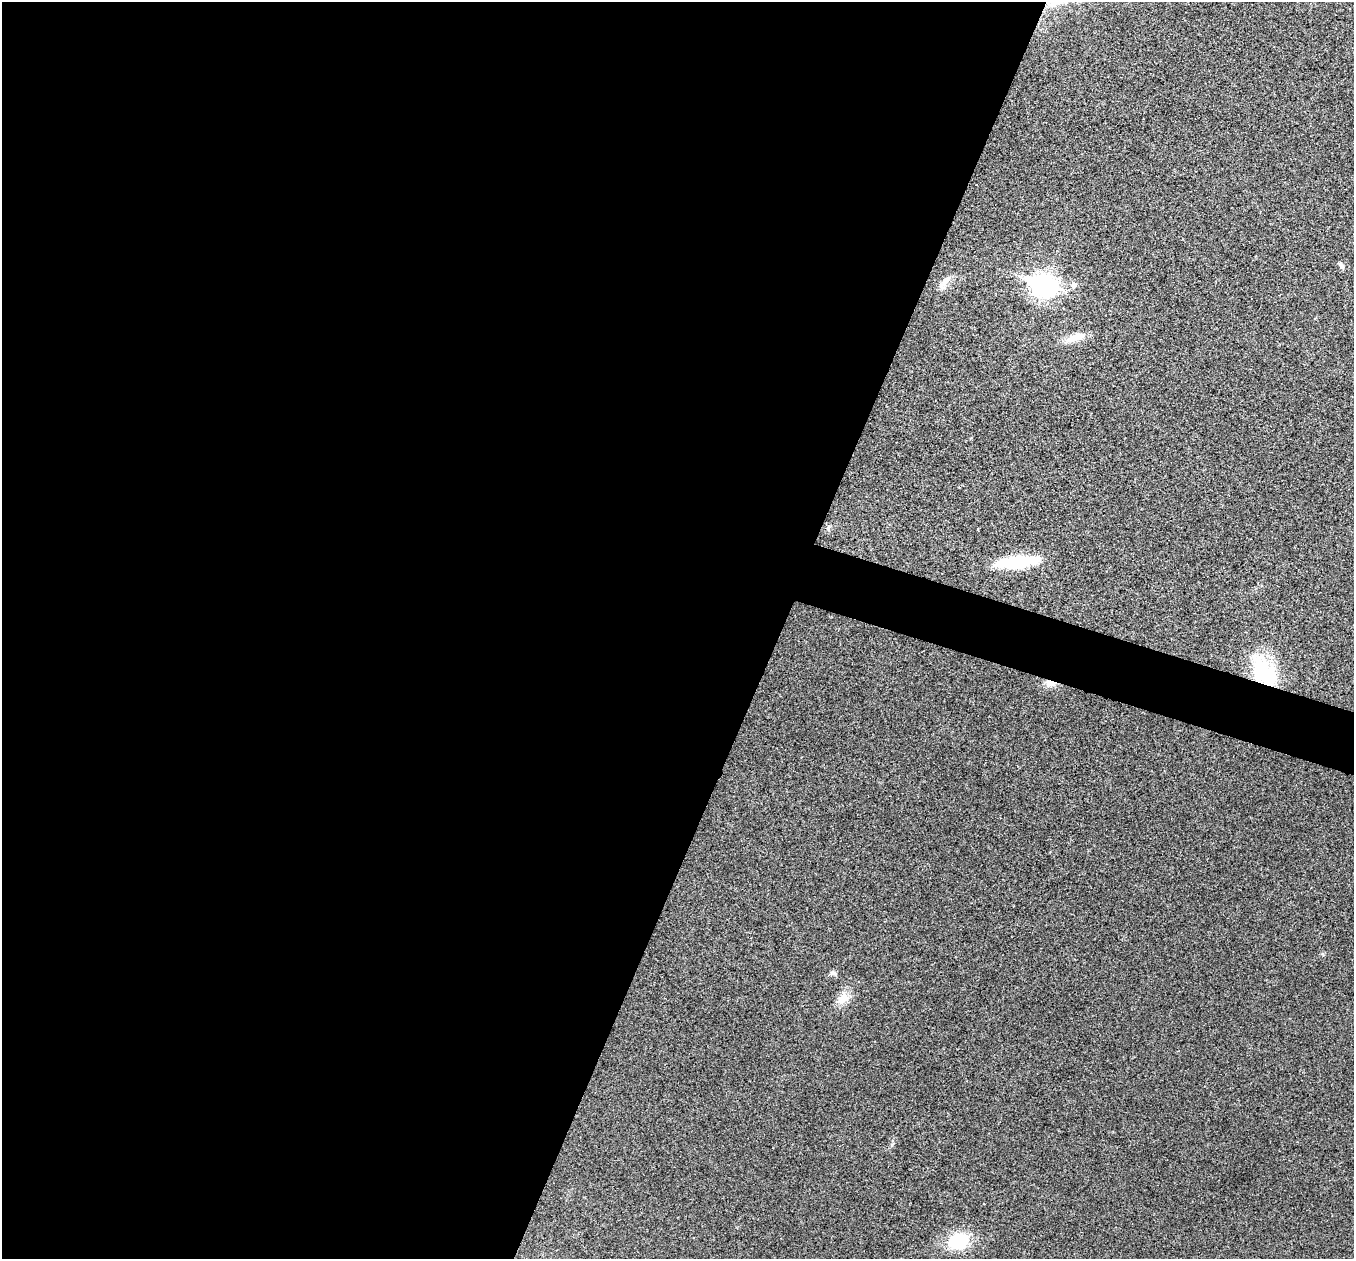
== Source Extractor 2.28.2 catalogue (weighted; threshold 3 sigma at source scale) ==
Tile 5 of 4 x 4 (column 1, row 2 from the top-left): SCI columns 3-1354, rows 2653-3909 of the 5418 x 5433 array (HDU 1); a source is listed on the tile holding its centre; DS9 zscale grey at full resolution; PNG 1356 x 1261 px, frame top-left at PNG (2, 2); no overlay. Shown black and unused: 60% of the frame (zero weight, under 3 of 4 exposures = <1% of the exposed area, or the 3 px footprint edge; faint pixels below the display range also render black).
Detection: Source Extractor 2.28.2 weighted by HDU 2 'WHT'; one run over the whole footprint, this tile lists its part. Background 0.0213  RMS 0.0052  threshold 0.0233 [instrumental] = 3 sigma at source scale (4.5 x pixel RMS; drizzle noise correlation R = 1.50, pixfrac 1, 0.05/0.05 arcsec/px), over >= 5 px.
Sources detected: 13; all 13 listed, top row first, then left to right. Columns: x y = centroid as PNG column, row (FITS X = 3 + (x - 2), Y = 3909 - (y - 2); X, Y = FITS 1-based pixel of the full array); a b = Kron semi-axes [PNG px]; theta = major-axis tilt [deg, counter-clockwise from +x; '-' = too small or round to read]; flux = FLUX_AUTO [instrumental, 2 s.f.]
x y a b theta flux
1341 266 9 5 -61 1.3
945 282 23 7 52 4.2
1044 285 11 9 -16 320
1073 285 8 7 - 2.1
1076 337 28 10 17 7.6
828 528 8 3 71 0.94
1017 562 39 11 6 37
1264 672 41 24 -57 37
1050 684 15 9 -1 4.1
833 973 9 6 -26 1.4
843 998 18 12 38 6.2
892 1144 8 4 37 0.9
958 1241 19 14 21 28
Overlapping masked pixels (flux is a lower limit): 2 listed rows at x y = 1264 672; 1050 684
Unlisted compact peaks at least as high as the median listed source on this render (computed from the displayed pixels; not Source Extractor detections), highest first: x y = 1323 954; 978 529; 971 438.